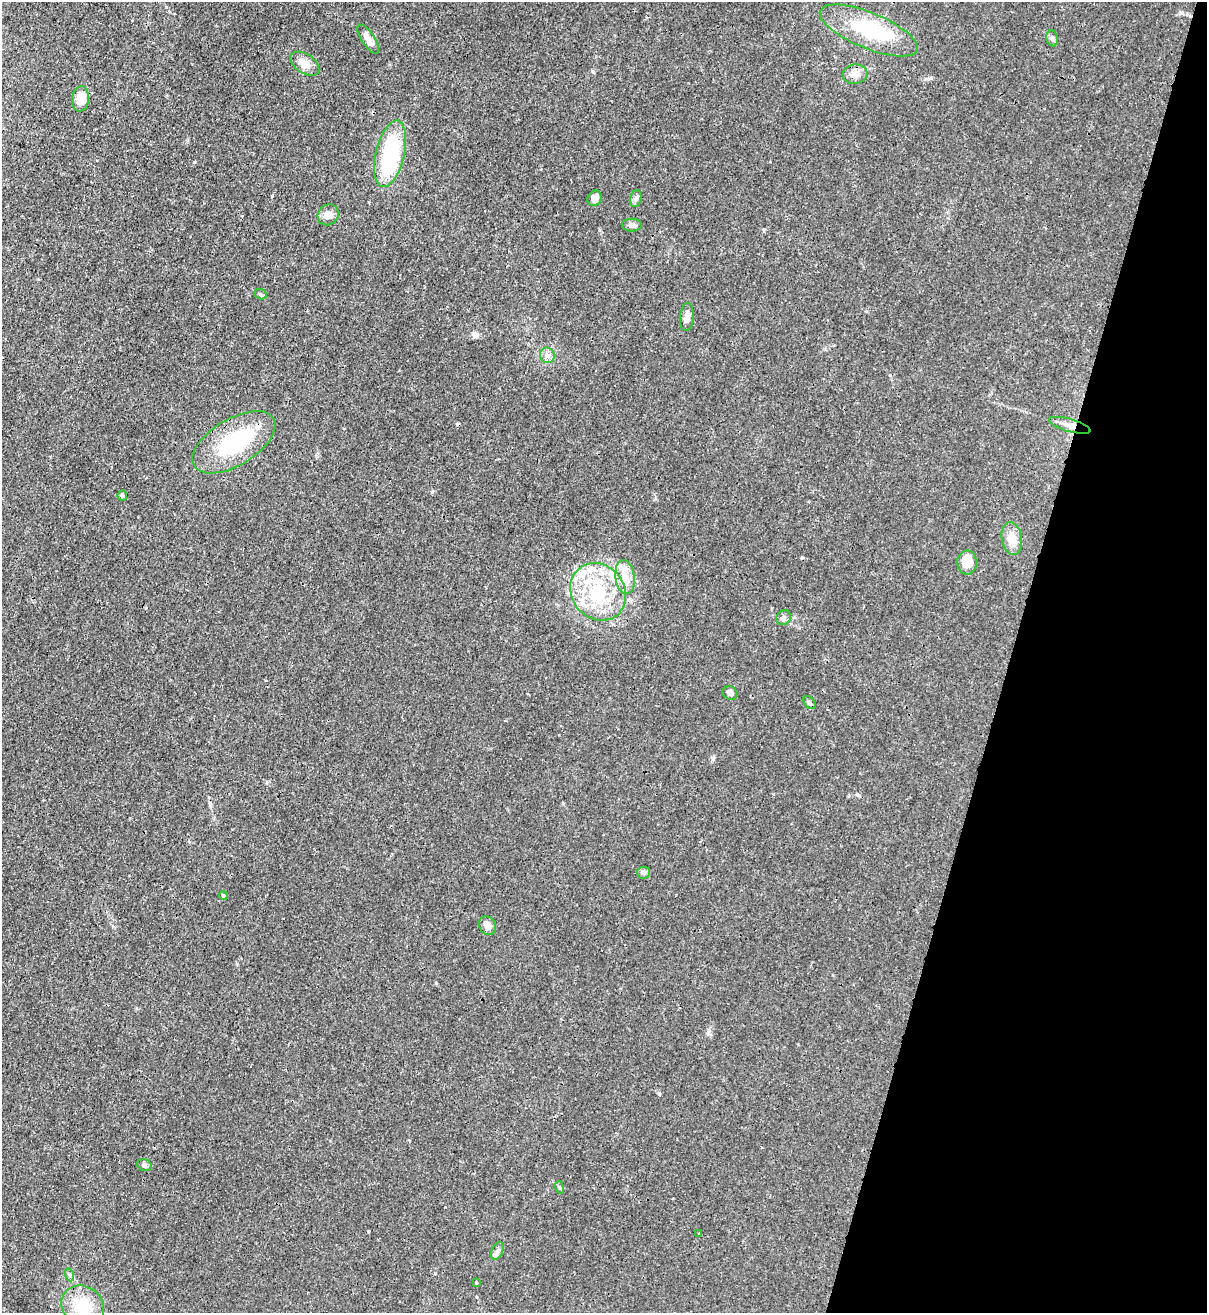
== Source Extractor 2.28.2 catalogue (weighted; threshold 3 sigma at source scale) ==
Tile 8 of 4 x 4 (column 4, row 2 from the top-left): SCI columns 3962-5166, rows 2652-3962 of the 5386 x 5315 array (HDU 1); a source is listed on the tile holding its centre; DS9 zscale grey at full resolution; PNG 1209 x 1315 px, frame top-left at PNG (2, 2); each listed source drawn as its Kron ellipse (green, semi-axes under 4 px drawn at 4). Shown black and unused: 16% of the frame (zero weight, under 3 of 4 exposures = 7% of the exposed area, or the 3 px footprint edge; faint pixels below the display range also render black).
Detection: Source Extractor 2.28.2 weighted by HDU 2 'WHT'; one run over the whole footprint, this tile lists its part. Background 0.0226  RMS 0.0029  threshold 0.013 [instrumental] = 3 sigma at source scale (4.5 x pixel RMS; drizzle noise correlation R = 1.50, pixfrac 1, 0.05/0.05 arcsec/px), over >= 5 px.
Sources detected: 46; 2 inside a brighter object's white glare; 2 cosmic-ray / hot-pixel residue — neither listed nor drawn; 8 inside a brighter listed object's ellipse — not listed separately; the other 34 listed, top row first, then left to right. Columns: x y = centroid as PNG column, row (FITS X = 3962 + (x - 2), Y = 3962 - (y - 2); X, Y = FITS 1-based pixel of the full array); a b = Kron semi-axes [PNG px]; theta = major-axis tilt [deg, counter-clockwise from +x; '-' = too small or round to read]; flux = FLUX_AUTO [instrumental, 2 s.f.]
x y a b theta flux
869 30 52 18 -22 20
1052 38 8 6 -74 0.75
368 39 17 6 -56 2.6
305 64 16 9 -34 2.9
855 74 12 9 7 2.3
80 99 12 8 83 5.4
390 154 34 14 76 27
595 198 8 6 62 1.8
636 199 8 5 72 0.91
328 215 11 9 41 2
632 225 10 6 0 0.86
261 294 7 5 -21 0.51
687 317 14 7 85 1.7
547 355 8 7 - 1.3
1070 425 21 6 -16 2.8
234 442 46 23 31 26
122 496 5 5 - 0.61
1012 539 16 10 -80 3.8
967 562 12 9 -89 5.3
625 577 17 9 -82 3.7
598 592 30 26 -51 20
783 618 8 7 - 0.87
730 693 7 6 - 1.2
809 703 7 5 -52 0.65
643 873 6 6 - 1.3
223 895 4 4 - 0.35
487 926 10 8 -63 2.1
144 1165 7 5 -16 0.76
559 1187 6 4 -71 0.44
699 1234 2 2 - 0.29
497 1251 9 5 68 0.87
70 1275 6 4 -72 0.5
476 1282 3 3 - 0.47
83 1306 22 19 -37 11
Overlapping masked pixels (flux is a lower limit): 1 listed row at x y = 1070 425
Isophote crosses this tile's border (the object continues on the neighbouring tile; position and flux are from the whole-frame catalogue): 1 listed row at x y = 83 1306
Unlisted compact peaks at least as high as the median listed source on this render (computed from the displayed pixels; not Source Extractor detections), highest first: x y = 272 196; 194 162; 1181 13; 659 1094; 764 229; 931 78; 432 492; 593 72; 890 375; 713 758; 858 795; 477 335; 709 1030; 436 983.